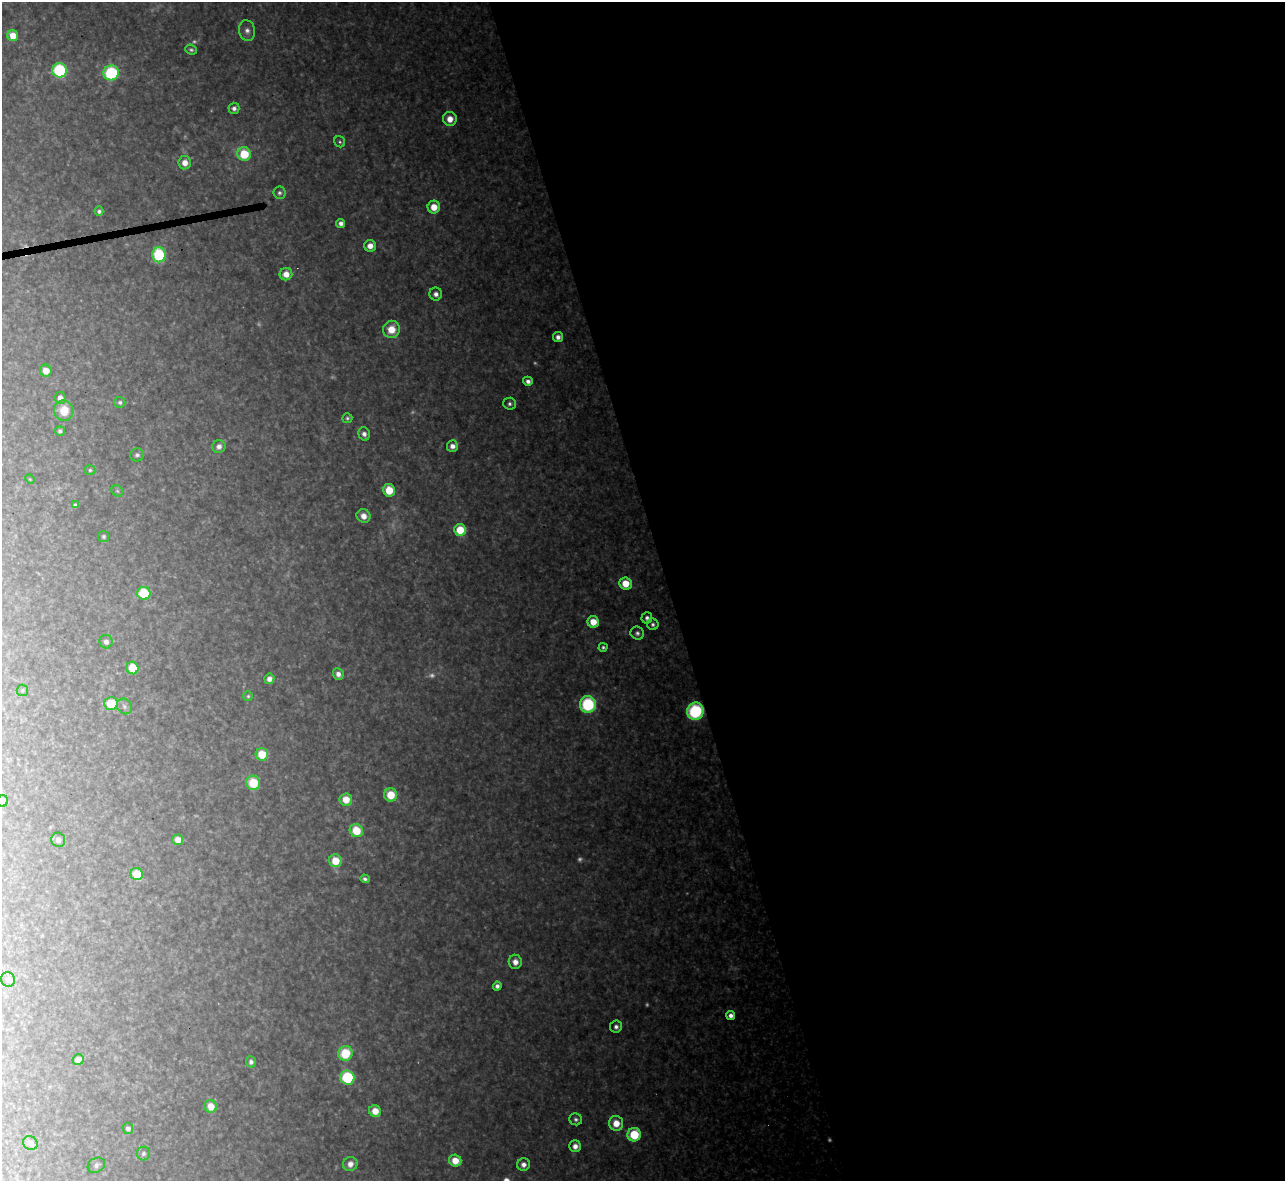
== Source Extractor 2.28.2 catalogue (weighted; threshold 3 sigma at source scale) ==
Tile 8 of 4 x 4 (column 4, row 2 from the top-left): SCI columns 3851-5133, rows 2499-3677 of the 5133 x 5115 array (HDU 1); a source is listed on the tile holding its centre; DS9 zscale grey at full resolution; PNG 1287 x 1183 px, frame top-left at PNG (2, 2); each listed source drawn as its Kron ellipse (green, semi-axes under 4 px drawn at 4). Shown black and unused: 48% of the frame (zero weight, under 3 of 4 exposures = <1% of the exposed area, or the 3 px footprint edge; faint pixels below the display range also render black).
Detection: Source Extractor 2.28.2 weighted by HDU 2 'WHT'; one run over the whole footprint, this tile lists its part. Background 0.334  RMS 0.02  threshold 0.0884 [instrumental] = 3 sigma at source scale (4.5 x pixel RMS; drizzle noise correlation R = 1.50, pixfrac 1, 0.05/0.05 arcsec/px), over >= 5 px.
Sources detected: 102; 12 too faint to see at this stretch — neither listed nor drawn; the other 90 listed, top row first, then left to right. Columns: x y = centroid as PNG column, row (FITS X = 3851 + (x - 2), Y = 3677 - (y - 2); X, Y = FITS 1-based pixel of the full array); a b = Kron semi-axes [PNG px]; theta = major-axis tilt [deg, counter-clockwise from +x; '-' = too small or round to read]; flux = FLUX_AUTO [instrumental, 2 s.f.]
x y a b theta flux
247 31 10 8 -79 12
13 36 6 5 - 29
191 50 6 4 -22 4.7
60 70 7 7 - 240
111 73 7 7 - 200
234 108 5 5 - 8.8
450 119 7 6 - 26
340 142 6 5 - 3.8
244 154 7 7 - 80
185 163 6 6 - 20
280 193 6 6 - 5.1
434 207 6 6 - 33
99 211 4 4 - 5.8
341 223 4 4 - 11
370 246 6 6 - 19
159 255 7 6 - 170
286 274 6 6 - 22
436 294 6 6 - 12
391 329 9 8 - 41
558 337 5 5 - 10
46 371 6 5 - 21
528 381 5 4 - 9.6
60 398 6 5 - 11
120 402 5 5 - 5.2
510 404 6 6 - 6.3
64 411 10 9 - 44
347 418 5 5 - 3.8
60 431 5 5 - 5.5
364 434 7 5 -72 8.8
219 446 7 6 - 11
452 446 6 5 - 13
137 455 7 6 - 6.4
90 470 5 5 - 3.7
30 479 5 4 - 1.9
389 490 6 6 - 54
117 491 6 5 - 3.2
75 505 4 3 - 5.4
364 516 7 6 - 18
460 530 6 6 - 63
103 536 5 5 - 3.8
625 583 6 6 - 41
144 593 6 6 - 94
647 618 6 5 - 7.4
593 622 6 5 - 34
653 624 6 5 - 5.7
637 633 7 6 - 6.9
106 642 7 6 - 8.3
603 647 4 4 - 4.3
132 668 6 6 - 60
338 674 6 5 - 13
269 679 5 5 - 13
22 690 6 5 - 3.4
248 696 5 5 - 3.3
111 703 7 6 - 68
588 704 8 8 - 180
124 706 8 7 - 7.1
695 711 9 8 - 210
262 754 6 6 - 55
253 783 7 7 - 67
391 795 6 6 - 50
346 800 6 6 - 34
2 801 6 5 - 24
356 830 7 6 - 60
58 840 7 7 - 9.8
178 840 5 5 - 20
335 861 6 6 - 44
137 874 6 6 - 56
365 879 5 4 - 5.7
515 962 7 6 - 16
8 980 7 7 - 11
497 986 4 4 - 8
731 1015 4 4 - 13
616 1027 6 6 - 8.4
345 1053 7 7 - 81
78 1060 5 5 - 18
251 1062 5 5 - 9
347 1078 7 7 - 160
211 1106 6 6 - 29
375 1111 6 5 - 29
576 1119 6 6 - 5.8
616 1123 7 7 - 32
128 1128 5 5 - 7.8
634 1135 7 6 - 90
30 1143 7 6 - 14
575 1146 6 6 - 16
143 1154 7 6 - 5.8
455 1161 6 6 - 34
350 1164 7 7 - 16
96 1165 9 7 29 7.4
523 1165 6 6 - 12
Overlapping masked pixels (flux is a lower limit): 1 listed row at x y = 695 711
Isophote crosses this tile's border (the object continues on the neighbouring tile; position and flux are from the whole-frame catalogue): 1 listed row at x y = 2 801